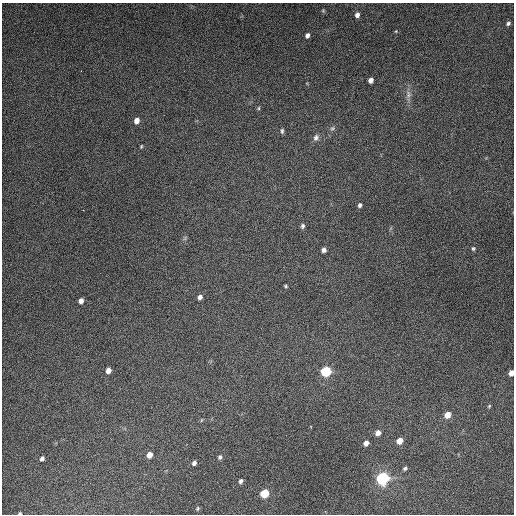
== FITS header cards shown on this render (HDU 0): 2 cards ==
NAXIS1  =                  512
NAXIS2  =                  512

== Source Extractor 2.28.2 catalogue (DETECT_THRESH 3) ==
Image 512 x 512 px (HDU 0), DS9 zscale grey, 1 PNG px = 1 image px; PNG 516 x 516 px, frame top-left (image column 1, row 512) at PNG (2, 3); no overlay
Background 5140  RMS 320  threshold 951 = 3 sigma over >= 5 px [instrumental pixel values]
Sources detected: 40; all 40 listed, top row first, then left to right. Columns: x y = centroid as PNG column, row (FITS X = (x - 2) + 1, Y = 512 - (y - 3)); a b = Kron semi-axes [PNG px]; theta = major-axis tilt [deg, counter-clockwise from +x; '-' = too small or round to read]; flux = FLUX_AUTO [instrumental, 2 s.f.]
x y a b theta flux
323 11 5 5 - 2.6e+04
357 15 6 5 - 8.4e+04
508 23 5 4 - 4.0e+04
396 31 5 3 - 2.0e+04
307 35 6 4 64 7.1e+04
371 80 5 4 - 1.1e+05
408 94 12 7 -86 1.1e+05
259 108 5 3 - 2.5e+04
136 121 6 5 - 1.4e+05
332 128 7 6 - 5.0e+04
282 131 7 4 84 3.9e+04
316 137 9 7 62 8.6e+04
141 146 4 3 - 2.4e+04
360 205 6 5 - 5.0e+04
303 226 6 5 - 4.9e+04
185 238 7 4 72 3.6e+04
473 248 5 4 - 3.1e+04
324 250 5 4 - 7.4e+04
286 286 4 3 - 2.6e+04
200 297 6 5 - 7.8e+04
81 301 5 4 - 9.6e+04
108 370 5 5 - 1.3e+05
326 371 7 7 - 9.6e+05
511 373 5 4 - 1.3e+05
489 406 6 3 46 2.3e+04
447 415 7 6 - 1.8e+05
201 420 5 3 - 1.9e+04
378 433 6 5 - 1.1e+05
399 441 6 5 - 2.0e+05
366 443 5 4 - 1.1e+05
149 455 5 5 - 1.6e+05
220 457 6 5 - 4.6e+04
42 459 5 5 - 5.7e+04
194 463 5 5 - 5.6e+04
405 468 5 4 - 4.1e+04
383 479 10 8 16 1.5e+06
241 481 6 5 - 5.4e+04
264 494 6 6 - 6.1e+05
197 509 6 4 71 3.2e+04
20 513 3 2 - 2.5e+04
At the frame edge (FLAGS 8, measured only in part): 2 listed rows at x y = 511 373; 20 513